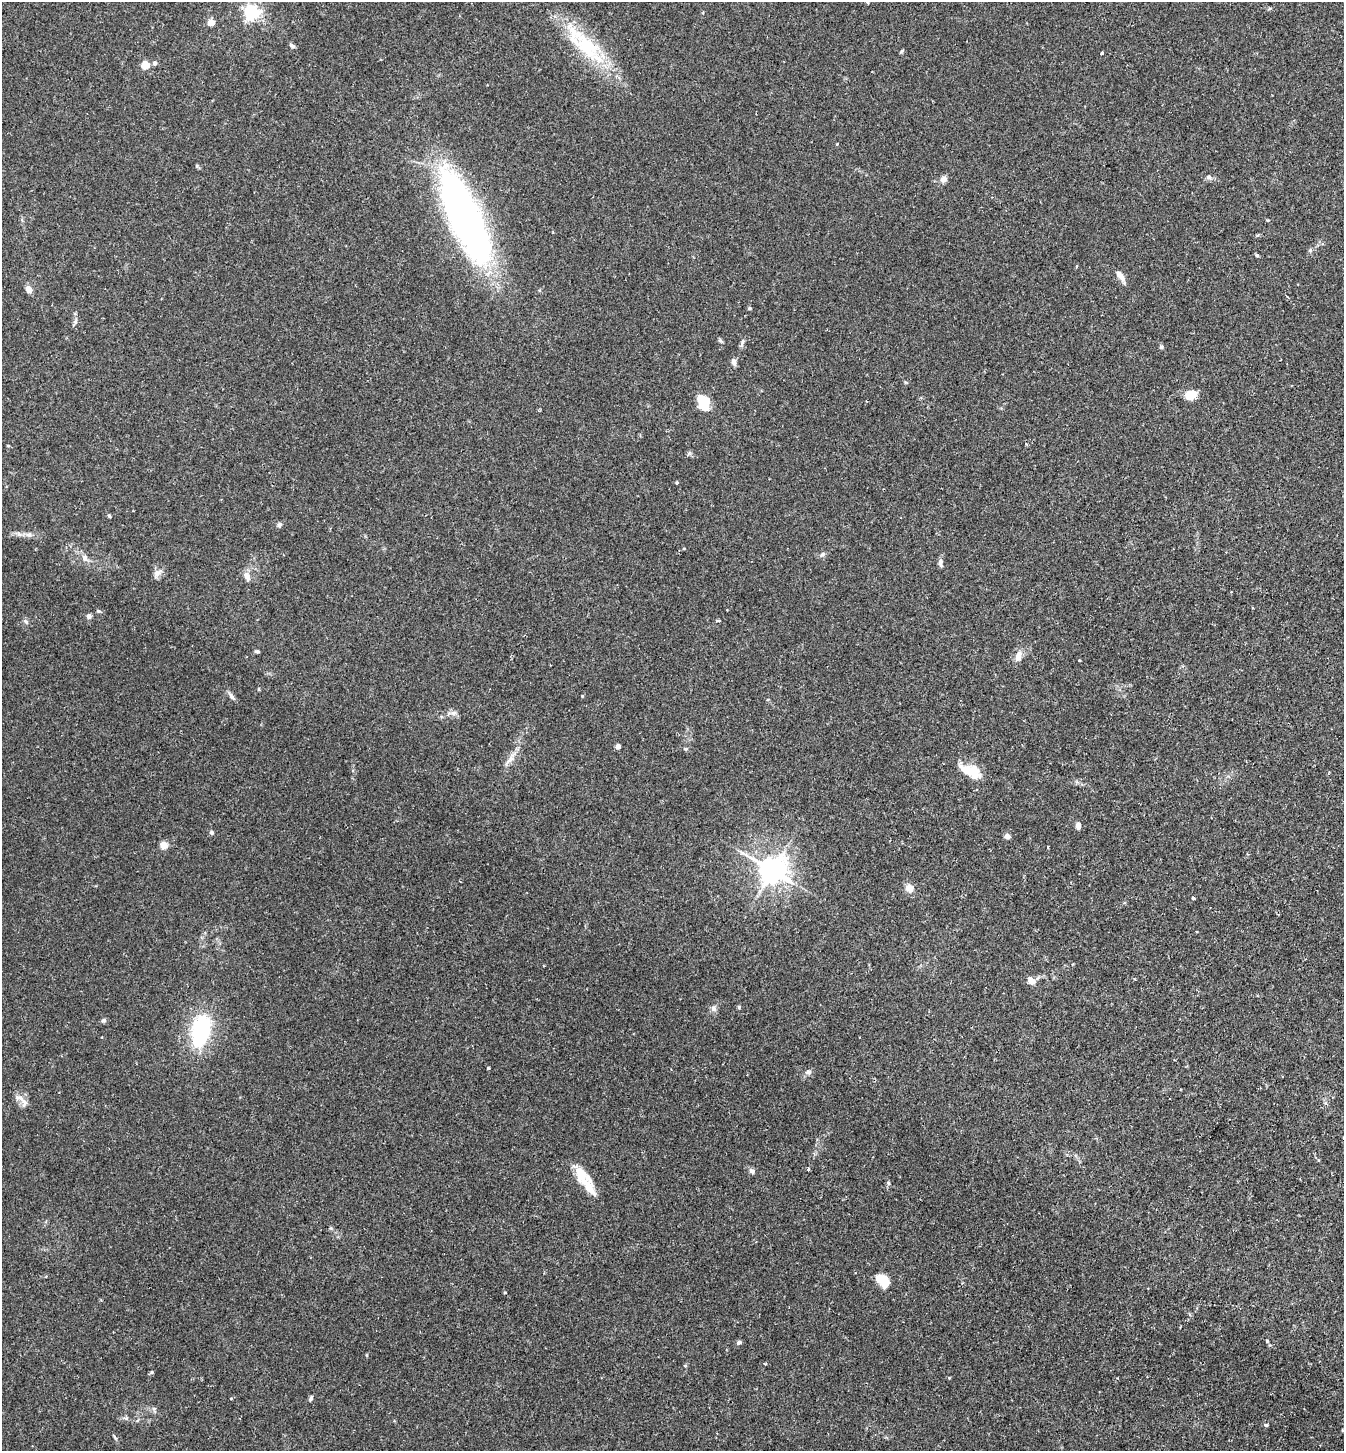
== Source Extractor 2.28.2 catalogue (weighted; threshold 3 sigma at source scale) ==
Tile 6 of 4 x 4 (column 2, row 2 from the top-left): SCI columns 1541-2882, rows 2930-4378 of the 5900 x 5859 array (HDU 1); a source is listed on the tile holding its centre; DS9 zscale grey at full resolution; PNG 1346 x 1453 px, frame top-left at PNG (2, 2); no overlay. Shown black and unused: <1% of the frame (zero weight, under 2 of 3 exposures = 3% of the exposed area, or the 3 px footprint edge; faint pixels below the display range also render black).
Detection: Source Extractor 2.28.2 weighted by HDU 2 'WHT'; one run over the whole footprint, this tile lists its part. Background 0.0281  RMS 0.0045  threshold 0.0201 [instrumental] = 3 sigma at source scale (4.5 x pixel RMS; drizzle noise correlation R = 1.50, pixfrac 1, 0.05/0.05 arcsec/px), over >= 5 px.
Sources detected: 80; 2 inside a brighter object's white glare — not listed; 3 inside a brighter listed object's ellipse — not listed separately; the other 75 listed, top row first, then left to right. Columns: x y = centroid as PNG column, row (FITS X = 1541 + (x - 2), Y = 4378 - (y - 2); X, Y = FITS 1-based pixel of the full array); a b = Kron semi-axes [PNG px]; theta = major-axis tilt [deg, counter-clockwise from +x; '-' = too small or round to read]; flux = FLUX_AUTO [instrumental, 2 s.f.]
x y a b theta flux
868 2 3 3 - 0.45
252 13 6 6 - 110
211 22 4 4 - 7.9
292 45 8 4 -33 0.9
587 47 55 22 -39 31
902 51 6 4 70 0.49
1102 53 4 3 - 0.97
154 63 5 4 - 1.5
145 65 5 4 - 15
837 144 4 3 - 0.32
1209 177 7 6 - 1.1
944 179 10 8 44 1.8
465 217 100 29 -66 180
1257 255 5 3 - 0.67
1077 266 3 3 - 0.49
1120 276 13 5 -54 3.7
29 289 10 7 -59 2.3
749 308 5 4 - 0.49
75 322 8 6 88 1.1
742 342 10 4 84 1
1161 347 5 5 - 0.69
734 362 8 6 -78 1.5
1191 395 14 11 14 4.9
704 406 15 11 -36 6.1
1026 444 5 3 - 0.43
677 482 4 4 - 0.5
109 516 5 3 - 0.58
279 525 6 6 - 0.91
29 535 8 7 - 1.4
822 554 8 5 39 0.95
85 558 10 7 -70 2
940 563 10 6 84 1.4
157 573 14 7 49 2.2
247 576 14 8 -60 2.4
1253 608 3 3 - 0.89
89 616 5 5 - 1.5
26 621 9 5 -44 0.97
717 621 5 3 - 0.68
257 651 8 3 -9 0.57
1018 656 16 8 76 2.9
1079 660 3 3 - 0.32
231 696 13 5 -52 1.3
454 713 8 6 20 1.4
618 746 4 4 - 3.3
686 749 6 4 19 0.6
510 759 24 6 53 3.2
973 772 23 14 -45 8.7
1078 826 8 6 88 1.9
212 832 5 5 - 0.88
1007 836 4 4 - 3.7
164 845 4 4 - 10
1048 847 3 2 - 0.56
772 870 8 8 - 560
909 888 8 8 - 3.3
1193 898 3 3 - 0.99
1031 980 12 9 -45 2.6
714 1008 8 7 - 1.5
104 1020 6 6 - 0.85
201 1030 30 17 77 39
808 1072 8 5 -1 1.1
24 1102 13 8 -82 2.6
808 1169 5 3 - 0.48
752 1171 8 6 -45 1.2
581 1175 28 14 -53 9.5
888 1183 6 4 -89 0.63
883 1280 15 10 -42 7.5
505 1292 4 3 - 0.36
1267 1341 4 3 - 0.39
739 1342 6 5 - 0.99
151 1372 5 4 - 0.58
231 1398 4 3 - 0.3
311 1398 8 4 59 0.76
154 1409 7 4 -72 0.7
1266 1425 5 4 - 0.77
115 1437 8 3 -46 0.55
Overlapping masked pixels (flux is a lower limit): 1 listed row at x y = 465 217
Isophote crosses this tile's border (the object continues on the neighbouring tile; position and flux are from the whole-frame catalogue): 1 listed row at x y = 868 2
Unlisted compact peaks at least as high as the median listed source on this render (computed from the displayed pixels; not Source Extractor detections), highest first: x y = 488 1068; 739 1007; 582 696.